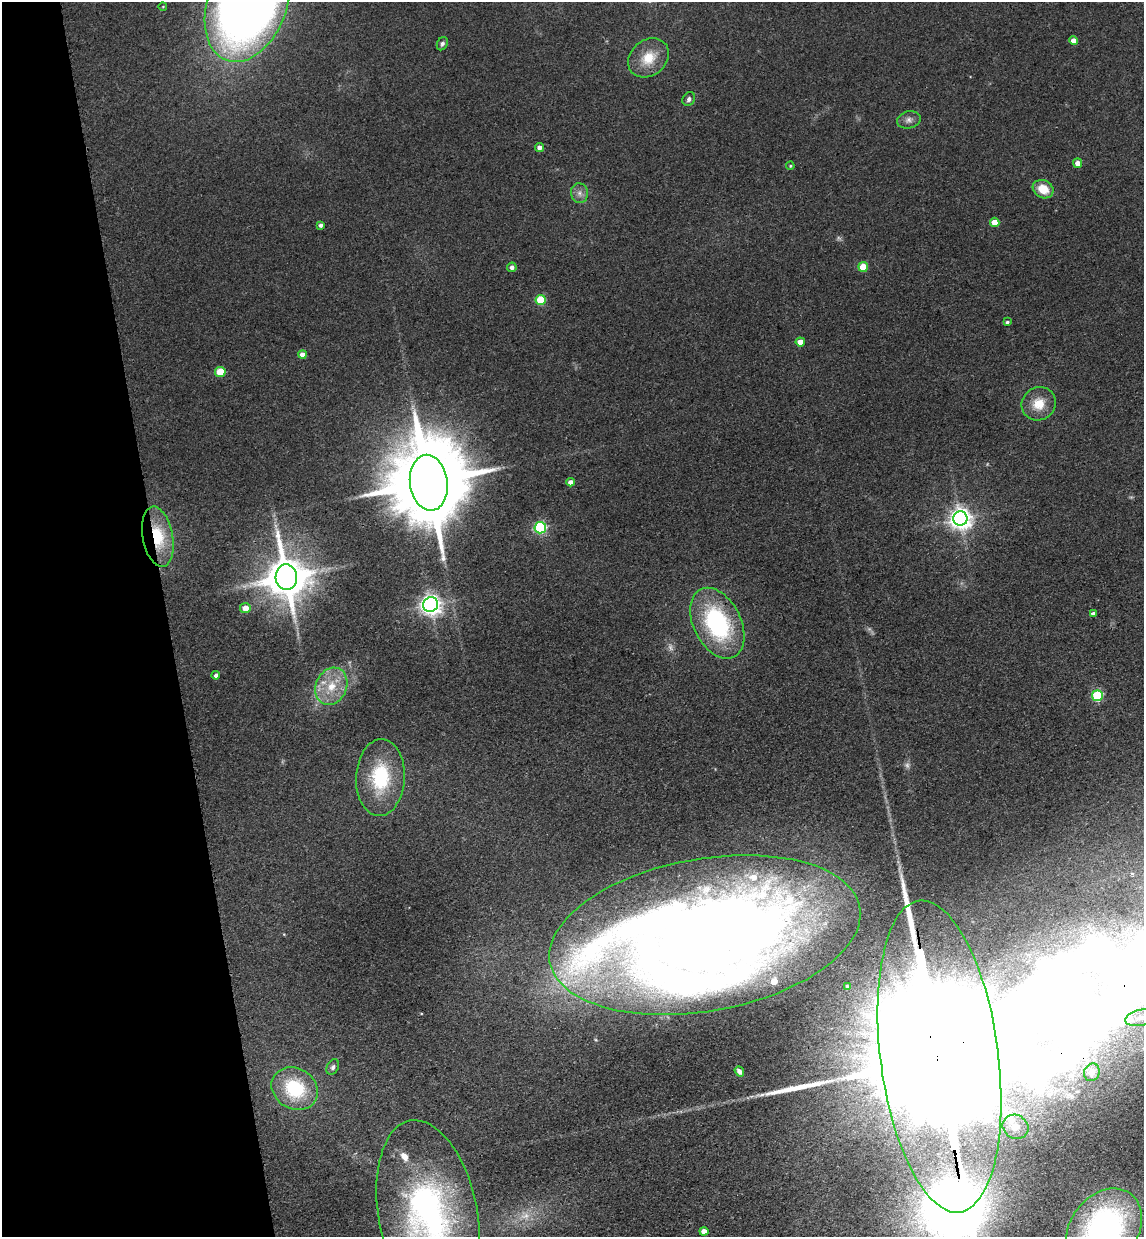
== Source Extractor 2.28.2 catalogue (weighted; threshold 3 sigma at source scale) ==
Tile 5 of 4 x 4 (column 1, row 2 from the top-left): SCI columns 176-1317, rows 2589-3823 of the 5030 x 5177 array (HDU 1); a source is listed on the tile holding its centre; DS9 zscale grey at full resolution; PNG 1146 x 1239 px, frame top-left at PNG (2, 2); each listed source drawn as its Kron ellipse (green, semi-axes under 4 px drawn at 4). Shown black and unused: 15% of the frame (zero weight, under 3 of 4 exposures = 6% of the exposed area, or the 3 px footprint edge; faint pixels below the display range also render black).
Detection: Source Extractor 2.28.2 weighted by HDU 2 'WHT'; one run over the whole footprint, this tile lists its part. Background 0.0889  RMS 0.0068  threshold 0.0306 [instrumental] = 3 sigma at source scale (4.5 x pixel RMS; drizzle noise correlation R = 1.50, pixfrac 1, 0.05/0.05 arcsec/px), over >= 5 px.
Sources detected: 58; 3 too faint to see at this stretch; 2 inside a brighter object's white glare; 1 long thin detection or spike segment (spike, bleed or trail) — neither listed nor drawn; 4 inside a brighter listed object's ellipse — not listed separately; the other 48 listed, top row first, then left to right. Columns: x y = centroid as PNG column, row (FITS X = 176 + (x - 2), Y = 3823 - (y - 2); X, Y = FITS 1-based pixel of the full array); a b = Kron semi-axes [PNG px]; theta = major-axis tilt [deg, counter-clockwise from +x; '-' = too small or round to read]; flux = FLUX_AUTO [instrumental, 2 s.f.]
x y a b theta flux
247 4 60 39 69 740
163 6 4 3 - 0.49
1073 41 4 4 - 5.7
442 44 7 5 63 1.6
648 58 22 17 41 17
689 99 7 6 - 2.3
909 120 12 8 14 3.6
539 147 4 4 - 3.5
1078 163 5 4 - 4.9
790 166 4 3 - 0.85
1043 189 11 8 -29 13
579 193 10 8 -82 3.8
995 222 4 4 - 10
320 225 4 4 - 2
512 267 5 4 - 2.9
863 267 5 4 - 19
541 300 5 5 - 32
1007 322 4 3 - 1.3
800 342 4 4 - 7.9
302 355 4 4 - 5.9
220 372 5 5 - 24
1039 404 17 16 - 14
570 482 4 4 - 3.7
429 483 28 18 -82 12000
960 518 7 7 - 520
540 528 6 6 - 110
158 537 30 15 -80 29
286 577 13 10 -84 2900
431 604 7 7 - 460
245 608 5 5 - 8.8
1093 614 4 4 - 2.1
717 623 38 24 -63 93
216 675 4 4 - 2.3
331 686 19 15 65 19
1097 696 5 5 - 60
380 777 38 24 87 50
705 935 157 76 10 1200
847 987 4 3 - 1.1
1140 1018 15 8 12 6.6
939 1056 157 59 -83 120000
333 1067 8 5 63 1.8
739 1071 5 4 - 2.4
1092 1072 9 7 70 2.4
295 1089 24 20 -32 41
1015 1127 13 11 -30 6.4
428 1215 96 49 -79 290
1104 1229 44 34 54 220
704 1231 4 4 - 6.4
Overlapping masked pixels (flux is a lower limit): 6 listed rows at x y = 247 4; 429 483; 158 537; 717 623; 705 935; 939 1056
Isophote crosses this tile's border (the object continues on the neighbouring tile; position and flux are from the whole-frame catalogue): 5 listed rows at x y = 247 4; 1140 1018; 939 1056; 428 1215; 1104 1229